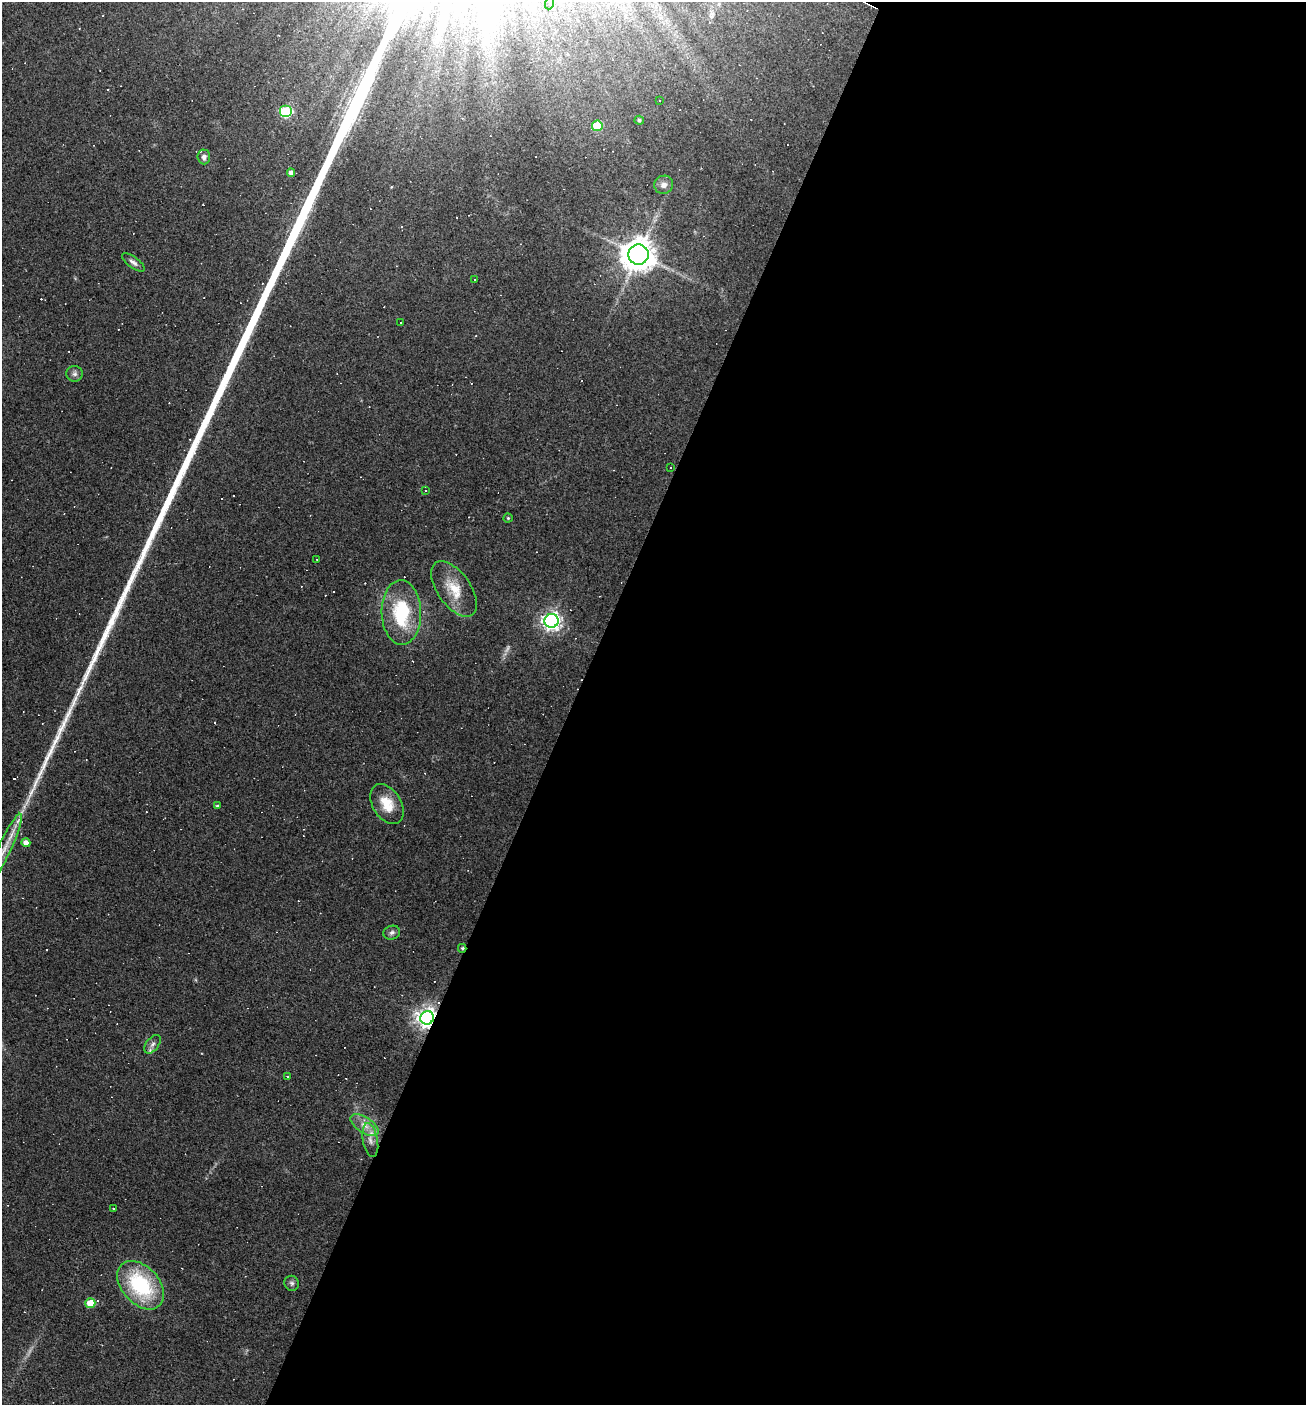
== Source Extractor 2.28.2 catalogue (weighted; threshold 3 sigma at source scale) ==
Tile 12 of 4 x 4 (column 4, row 3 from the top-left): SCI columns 4183-5486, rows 1404-2806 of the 5624 x 5611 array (HDU 1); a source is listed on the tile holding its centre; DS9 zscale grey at full resolution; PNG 1308 x 1407 px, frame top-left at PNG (2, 2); each listed source drawn as its Kron ellipse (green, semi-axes under 4 px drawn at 4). Shown black and unused: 56% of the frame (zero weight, under 3 of 4 exposures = <1% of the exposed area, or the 3 px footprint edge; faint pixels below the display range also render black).
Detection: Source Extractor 2.28.2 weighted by HDU 2 'WHT'; one run over the whole footprint, this tile lists its part. Background 0.0852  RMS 0.0057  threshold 0.0259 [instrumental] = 3 sigma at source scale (4.5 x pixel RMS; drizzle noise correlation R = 1.50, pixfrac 1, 0.05/0.05 arcsec/px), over >= 5 px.
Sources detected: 62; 1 too faint to see at this stretch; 26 cosmic-ray / hot-pixel residue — neither listed nor drawn; the other 35 listed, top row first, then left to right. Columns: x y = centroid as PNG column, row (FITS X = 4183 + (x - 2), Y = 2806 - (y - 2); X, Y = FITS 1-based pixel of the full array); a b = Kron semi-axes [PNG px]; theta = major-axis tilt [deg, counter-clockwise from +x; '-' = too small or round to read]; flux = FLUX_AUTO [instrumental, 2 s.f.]
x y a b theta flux
550 3 6 4 71 1.4
659 100 2 2 - 0.36
285 111 6 6 - 44
639 120 5 4 - 1.1
597 126 5 5 - 23
204 157 7 6 - 2.1
291 173 4 4 - 3.1
664 185 9 9 - 3.4
638 255 10 10 - 970
133 262 13 5 -37 2.2
475 280 2 2 - 0.39
400 322 3 3 - 1.7
75 374 8 8 - 1.9
671 467 2 2 - 0.57
425 491 3 3 - 0.59
508 518 4 4 - 0.73
316 559 3 2 - 0.38
454 589 32 16 -55 15
401 612 32 19 -88 39
552 621 7 7 - 270
387 804 22 14 -58 12
217 806 3 3 - 0.69
26 843 4 4 - 4.1
5 848 37 6 65 11
392 933 8 7 - 1.9
462 948 4 3 - 0.93
427 1018 7 6 - 410
152 1044 11 6 52 2.5
287 1076 3 2 - 0.75
364 1125 16 8 -33 5.8
370 1140 17 7 -79 4.6
114 1209 3 2 - 0.59
292 1283 7 7 - 1.5
141 1285 28 18 -47 49
90 1303 5 5 - 14
Overlapping masked pixels (flux is a lower limit): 2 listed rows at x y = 462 948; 427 1018
Isophote crosses this tile's border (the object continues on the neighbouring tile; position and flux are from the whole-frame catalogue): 1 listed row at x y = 5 848
Unlisted compact peaks at least as high as the median listed source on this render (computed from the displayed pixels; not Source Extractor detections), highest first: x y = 57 737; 31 792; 41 772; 36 781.